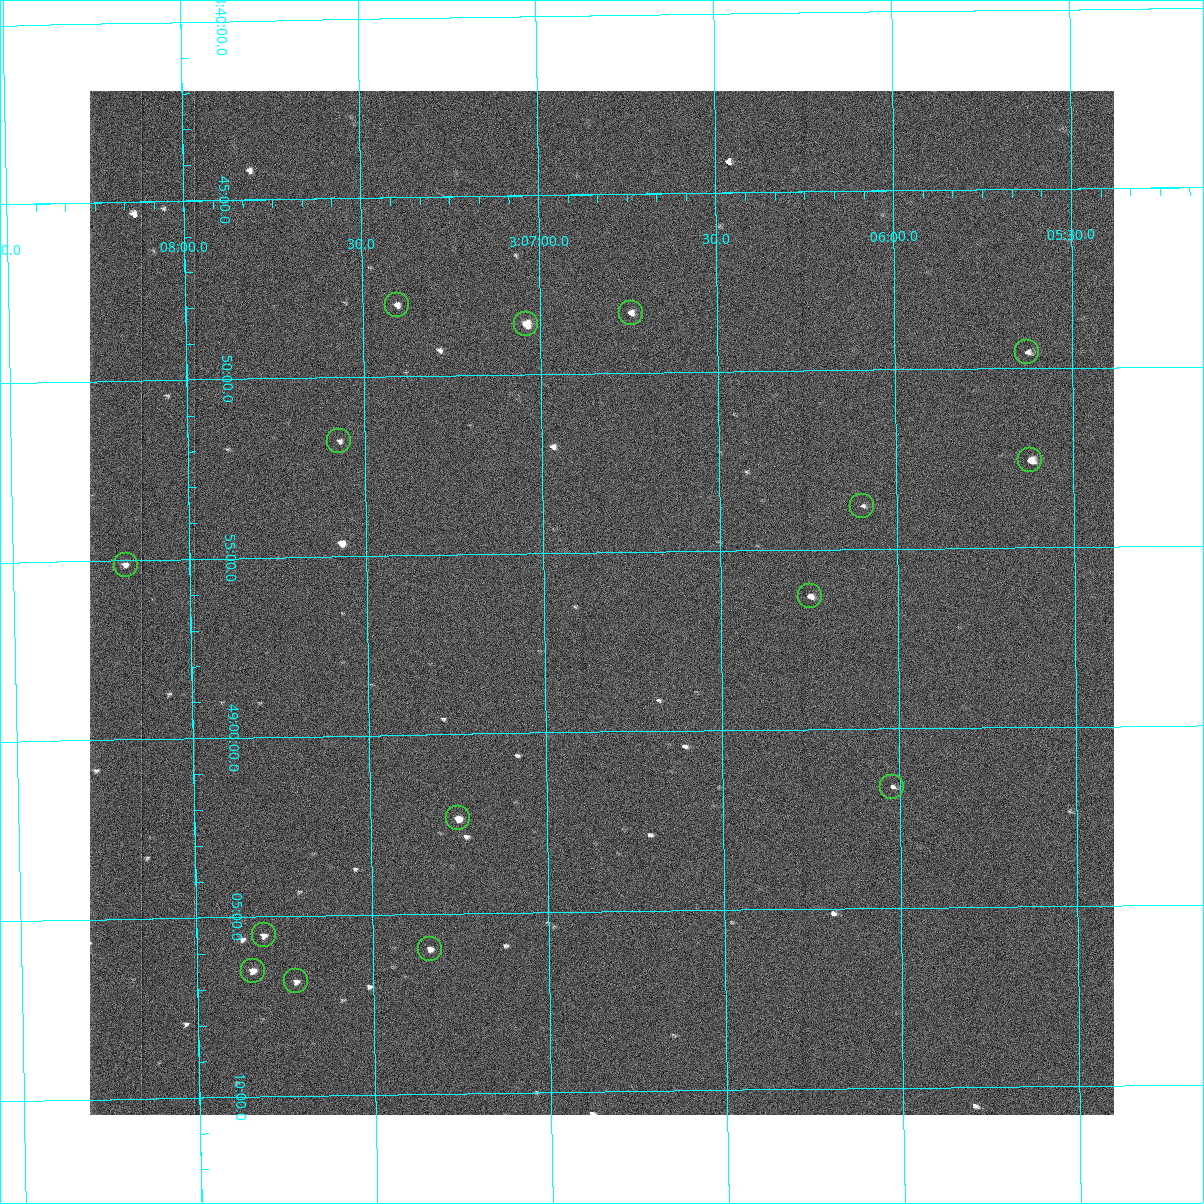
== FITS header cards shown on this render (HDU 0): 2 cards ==
NAXIS1  =                 1024 /fastest changing axis
NAXIS2  =                 1024 /next to fastest changing axis

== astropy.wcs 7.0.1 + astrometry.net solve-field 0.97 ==
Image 1024 x 1024 px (HDU 0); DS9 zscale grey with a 90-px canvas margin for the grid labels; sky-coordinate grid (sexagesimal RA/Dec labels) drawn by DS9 from the SOLVED WCS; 15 Tycho-2 reference stars matched to detected sources circled (green)
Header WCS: RA---TAN-SIP/DEC--TAN-SIP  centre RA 03:06:50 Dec +48:56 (46.71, +48.94 deg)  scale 1.67 arcsec/px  FOV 28.5' x 28.5'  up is -179 deg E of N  parity flipped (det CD > 0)
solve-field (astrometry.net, Tycho-2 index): VERIFIED the header's WCS against the Tycho-2 star catalogue (15 matches, 0 conflicts) and refined it, rather than solving blind
Solved WCS: RA---TAN-SIP/DEC--TAN-SIP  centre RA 03:06:50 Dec +48:56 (46.71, +48.94 deg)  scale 1.67 arcsec/px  FOV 28.5' x 28.5'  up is -179 deg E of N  parity flipped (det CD > 0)
The solver's refit moves the header's centre by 0.32 arcsec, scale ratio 1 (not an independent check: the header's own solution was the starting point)
Tycho-2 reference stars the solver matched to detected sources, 15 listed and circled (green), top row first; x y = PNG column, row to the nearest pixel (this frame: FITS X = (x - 90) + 1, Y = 1024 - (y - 91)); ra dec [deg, ICRS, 3 dp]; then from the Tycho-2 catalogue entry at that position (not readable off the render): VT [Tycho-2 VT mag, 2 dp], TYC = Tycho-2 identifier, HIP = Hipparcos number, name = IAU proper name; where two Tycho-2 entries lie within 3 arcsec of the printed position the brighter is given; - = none
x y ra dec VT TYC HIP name
397 305 46.851 +48.800 10.96 3318-412-1 - -
631 313 46.686 +48.806 10.73 3318-1207-1 - -
526 324 46.759 +48.810 9.54 3318-20-1 - -
1027 352 46.407 +48.826 11.40 3318-1121-1 - -
339 441 46.893 +48.863 11.43 3318-844-1 - -
1030 460 46.405 +48.876 9.33 3318-744-1 - -
862 506 46.524 +48.896 11.94 3318-478-1 - -
126 565 47.045 +48.919 11.50 3318-988-1 - -
810 596 46.562 +48.938 10.40 3318-18-1 - -
892 787 46.505 +49.027 11.73 3318-502-1 - -
458 818 46.813 +49.039 9.70 3318-216-1 - -
264 935 46.952 +49.092 11.30 3318-80-1 - -
430 949 46.834 +49.100 10.69 3318-1528-1 - -
253 971 46.960 +49.108 10.19 3318-1062-1 - -
296 981 46.930 +49.114 11.35 3318-390-1 - -